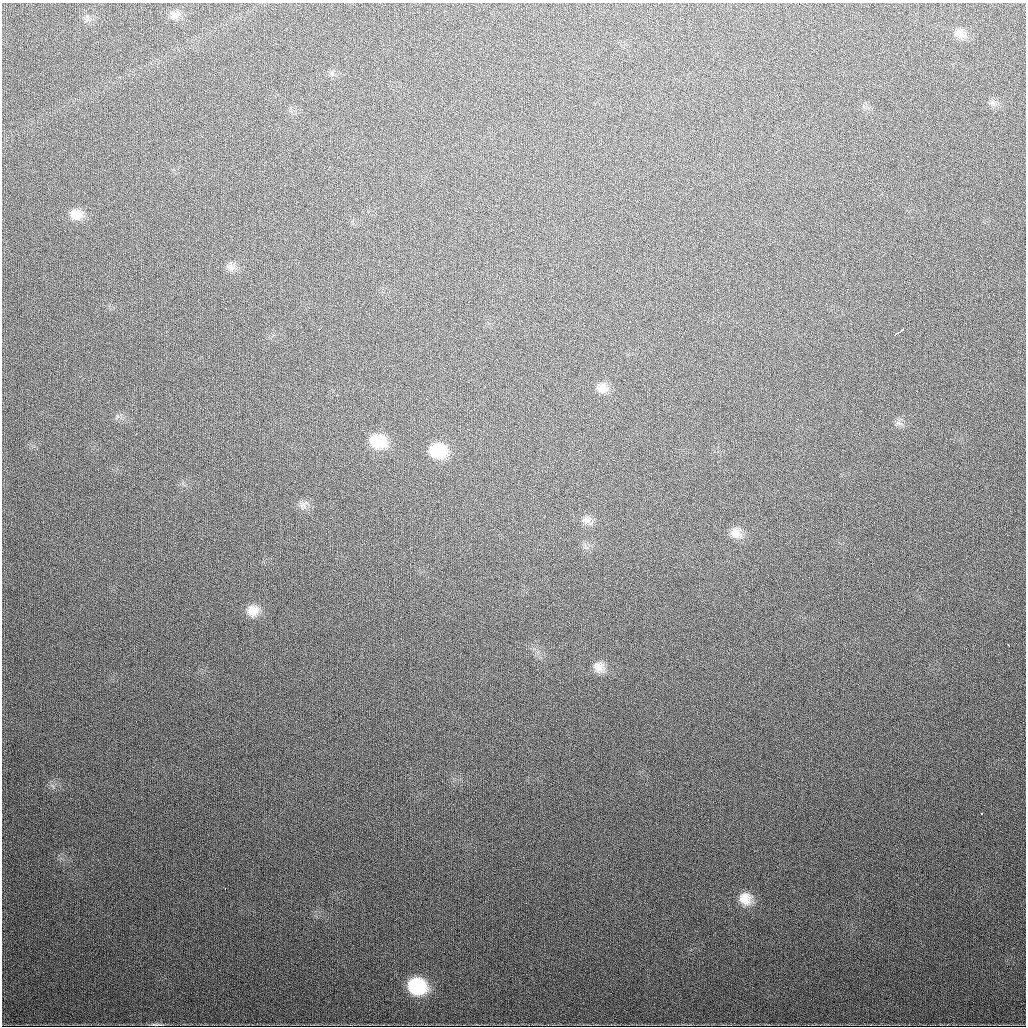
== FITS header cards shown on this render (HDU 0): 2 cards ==
NAXIS1  =                 1024
NAXIS2  =                 1024

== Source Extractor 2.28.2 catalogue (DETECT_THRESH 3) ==
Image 1024 x 1024 px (HDU 0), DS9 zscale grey, 1 PNG px = 1 image px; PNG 1028 x 1028 px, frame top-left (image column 1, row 1024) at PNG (2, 3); no overlay
Background 432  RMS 16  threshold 46.7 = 3 sigma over >= 5 px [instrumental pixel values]
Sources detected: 22; all 22 listed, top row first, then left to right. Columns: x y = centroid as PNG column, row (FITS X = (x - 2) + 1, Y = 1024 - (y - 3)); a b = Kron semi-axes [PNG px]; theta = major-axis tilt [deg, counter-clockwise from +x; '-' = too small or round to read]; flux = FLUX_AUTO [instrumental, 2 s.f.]
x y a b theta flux
174 15 11 11 - 6700
960 33 17 12 -18 10000
76 214 17 13 3 14000
230 267 13 11 5 7100
319 330 3 2 - 1700
901 330 7 2 42 3100
896 334 4 3 - 3500
602 388 16 13 -8 11000
898 423 9 6 -1 3500
378 441 19 15 -13 31000
438 451 18 15 -11 39000
303 506 11 10 - 6300
586 520 14 11 -10 7800
736 533 15 14 - 11000
253 610 16 15 - 14000
1008 645 3 2 - 1900
599 667 15 13 -23 11000
982 814 3 3 - 2400
225 888 3 2 - 1600
745 899 17 16 - 17000
417 986 18 16 -17 57000
156 1024 15 3 0 2500